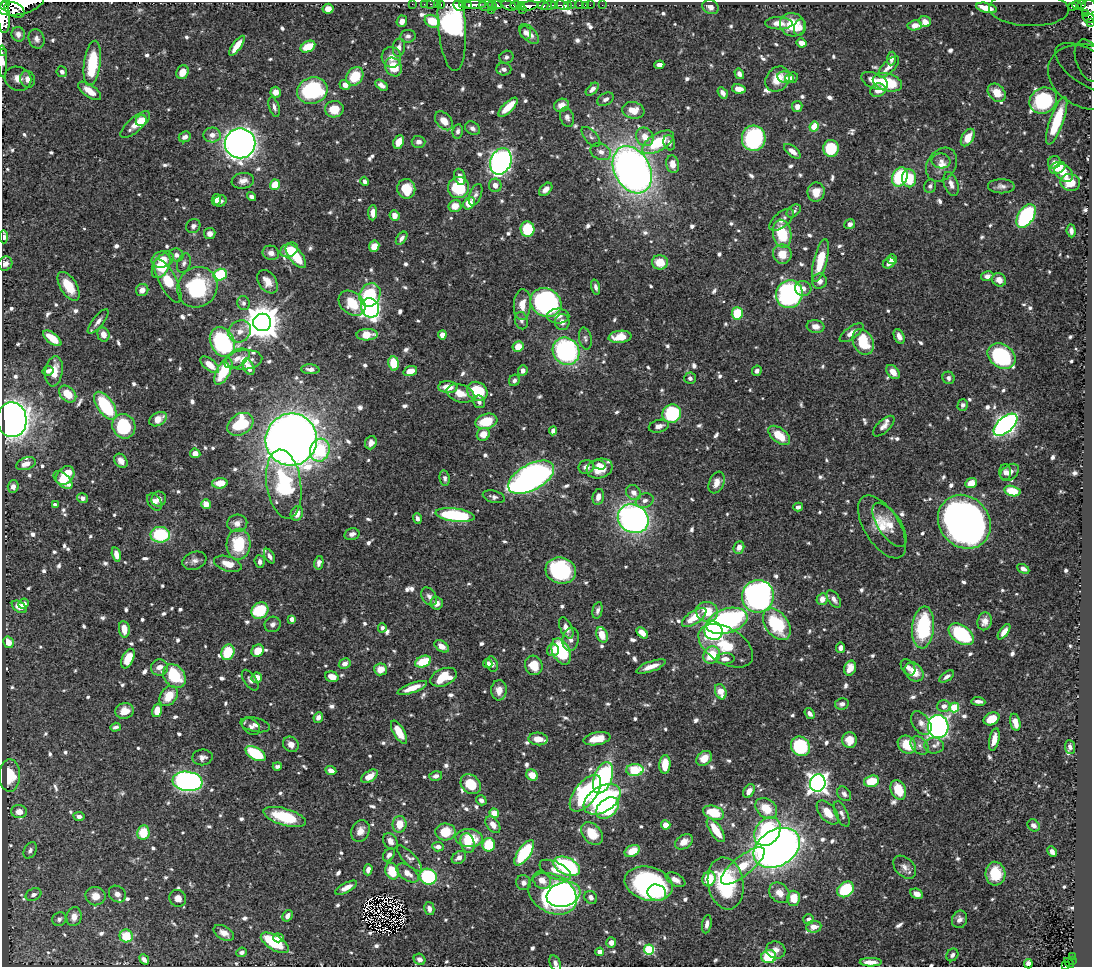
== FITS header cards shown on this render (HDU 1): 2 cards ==
NAXIS1  =                 1090
NAXIS2  =                  965

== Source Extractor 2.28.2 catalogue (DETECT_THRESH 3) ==
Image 1090 x 965 px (HDU 1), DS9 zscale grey, 1 PNG px = 1 image px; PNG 1094 x 969 px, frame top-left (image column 1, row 965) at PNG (2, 2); each listed source drawn as its Kron ellipse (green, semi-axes under 4 px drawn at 4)
Background 0.639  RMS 0.0094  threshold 0.0283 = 3 sigma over >= 5 px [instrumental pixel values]
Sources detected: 949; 3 with non-positive FLUX_AUTO (blend fragments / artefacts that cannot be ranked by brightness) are neither listed nor drawn; of the other 946, the 500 brightest by FLUX_AUTO listed and drawn (446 fainter detections omitted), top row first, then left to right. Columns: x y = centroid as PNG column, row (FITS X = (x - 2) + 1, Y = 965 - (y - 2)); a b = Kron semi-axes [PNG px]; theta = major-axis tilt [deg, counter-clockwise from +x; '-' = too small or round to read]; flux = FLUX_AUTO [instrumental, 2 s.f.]
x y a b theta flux
5 4 6 3 42 640
21 4 23 10 15 2900
412 4 2 2 - 6.6
424 4 2 2 - 9.2
431 4 3 2 - 17
437 4 2 2 - 11
441 4 3 2 - 19
462 5 3 3 - 380
474 5 12 3 0 1100
497 5 5 4 - 420
516 5 5 3 - 190
543 5 5 3 - 260
554 5 3 2 - 200
562 5 7 4 -20 120
568 5 3 3 - 26
571 5 3 2 - 63
579 5 3 2 - 23
585 5 2 2 - 5.6
590 5 2 2 - 7.5
602 5 2 2 - 5.7
1077 5 5 3 - 85
1081 5 3 2 - 39
458 6 6 4 -43 870
468 6 4 3 - 260
486 6 7 5 -2 140
493 6 5 3 - 250
509 6 7 4 -21 230
521 6 4 2 - 190
528 6 10 4 8 1600
549 6 7 4 16 580
1072 6 4 3 - 95
710 7 8 6 -26 3.2
1089 7 8 7 - 470
987 8 11 4 -14 9.6
328 9 5 5 - 6.9
1029 9 40 17 -2 39
14 10 11 6 -27 930
491 10 2 2 - 110
522 10 3 2 - 52
1086 13 4 3 - 47
3 14 19 6 -84 2500
1089 18 6 4 -17 54
402 21 6 5 - 4.2
432 21 8 6 -27 16
925 22 6 5 - 6
779 23 14 6 -2 7
1091 23 3 2 - 10
452 24 47 14 -86 180
792 25 13 11 -22 18
915 25 7 5 7 5.5
800 27 8 5 75 2.7
525 32 7 5 -69 2.2
18 34 7 6 - 2.6
529 34 12 6 -46 4.6
408 36 8 6 7 2.1
37 39 10 7 -70 3.4
802 43 5 4 - 6.1
237 46 12 4 55 9.4
308 47 8 5 27 16
399 48 9 6 83 3.5
2 52 2 2 - 6
391 57 10 9 - 5.7
506 57 7 6 - 2.5
891 58 7 4 85 3.1
1089 60 22 13 -70 12
3 61 16 4 -88 3.8
92 63 22 8 82 36
659 65 5 4 - 4
393 67 10 8 -60 15
889 67 14 6 45 5.6
1089 68 38 17 -32 15
504 69 7 6 - 3.7
62 72 5 5 - 2.8
182 72 7 6 - 8.1
739 74 5 4 - 3.3
355 76 10 8 57 19
785 77 8 5 -12 2.5
1089 77 42 31 -21 22
792 78 6 5 - 2.4
18 79 14 11 -27 8.7
28 79 8 7 - 5.1
778 79 14 11 47 12
874 81 14 7 -23 9.3
887 82 15 8 -15 28
345 85 5 5 - 4.7
381 85 7 4 -34 3.8
592 89 8 4 45 3.4
739 89 7 4 -11 7.2
312 90 15 13 18 73
878 90 8 6 24 6.2
90 91 13 6 -36 8.1
276 92 5 5 - 4.5
723 93 6 4 -56 2.9
997 93 10 7 -47 9.6
606 99 9 6 26 2.8
1043 100 14 12 34 43
562 105 8 6 20 6.7
797 106 5 5 - 4.4
274 107 10 5 -72 2.6
508 107 12 5 44 14
334 109 9 8 - 13
633 110 11 8 -9 9
567 117 10 6 -73 2.9
141 121 6 5 - 17
444 121 11 7 -49 8
1057 121 25 7 70 29
135 125 18 7 41 7.8
814 127 5 4 - 12
472 128 8 6 -32 2.3
458 131 7 5 82 2.2
212 135 9 7 -3 5.1
185 137 6 5 - 2.9
591 137 12 6 -48 2.5
645 137 10 8 -59 8
968 137 9 6 60 12
754 138 13 12 - 81
399 142 7 5 65 10
418 142 7 6 - 3
658 142 18 8 31 26
240 143 15 15 - 450
669 143 8 5 -72 2.3
831 148 8 7 - 31
792 151 10 5 -40 5.6
601 152 11 8 -23 4.1
501 161 13 10 68 270
941 161 9 7 -3 3.4
1054 162 6 6 - 3
673 164 9 6 -76 7.1
942 165 18 14 54 8.6
1058 168 8 5 22 11
632 170 25 17 -62 460
1064 173 11 7 -44 10
460 177 8 5 -71 4.8
900 177 10 7 66 55
909 178 9 7 -88 20
243 181 11 7 10 4.3
365 181 4 3 - 2.6
1070 182 10 8 -18 15
951 184 12 6 -71 4.2
275 185 5 4 - 18
495 185 7 6 - 4.4
930 186 7 6 - 2.1
1001 186 13 7 -1 3.3
458 187 11 10 - 37
406 189 10 9 - 16
546 189 8 5 45 4.2
816 192 9 8 - 9.6
476 195 11 6 68 2.1
252 197 5 4 - 2.5
216 200 6 4 79 2.6
220 201 6 5 - 2.2
469 203 6 5 - 15
455 206 6 6 - 9.3
794 211 8 5 39 2.1
373 213 8 4 86 4.5
395 215 5 5 - 5.4
1026 216 13 7 57 84
781 220 15 7 39 3.8
850 224 5 5 - 3.4
193 226 7 6 - 2.3
528 229 8 7 - 32
1071 231 6 4 -85 3.1
210 234 6 5 - 2.9
782 234 14 9 -80 27
4 237 6 4 -89 3.7
402 238 7 4 53 2.4
374 246 6 5 - 8.4
289 250 9 6 30 19
271 253 8 7 - 3.5
782 254 10 9 - 11
176 255 7 6 - 3
296 256 14 6 -53 23
163 259 11 8 16 8.4
892 259 5 5 - 4
820 260 22 6 76 25
660 262 8 7 - 12
184 263 10 6 70 2.4
889 263 6 5 - 3.5
5 264 7 6 - 3.2
161 266 13 8 60 13
220 275 7 5 16 42
987 276 6 4 9 3.2
999 280 7 6 - 4.3
168 281 24 8 -62 27
819 281 7 7 - 5.2
267 282 13 8 -56 6.7
69 286 16 8 -57 16
197 287 21 19 50 56
596 287 7 4 -74 2.3
803 288 8 7 - 4.5
142 290 6 6 - 5.4
789 294 14 13 - 140
370 295 12 10 62 36
243 303 7 6 - 2.3
352 303 15 11 -39 26
546 303 16 14 -29 170
522 304 15 8 86 9
370 308 10 8 -60 230
737 313 6 5 - 24
558 316 11 7 0 4.2
98 321 15 5 51 3.6
521 321 9 6 -76 2.1
262 322 9 8 - 1600
562 322 8 7 - 4.3
815 326 9 6 -9 4.9
240 331 12 10 42 6.4
852 333 14 6 35 5.3
103 334 7 6 - 5.3
367 335 10 6 2 12
442 335 4 4 - 9.2
899 336 8 5 -65 3.9
620 337 11 6 6 13
52 338 11 5 -38 13
585 338 11 6 -78 2.2
222 342 16 11 -62 98
863 342 13 9 -64 26
518 347 5 5 - 12
566 351 14 13 - 110
1002 356 15 11 -34 64
237 358 13 8 30 5.2
244 360 18 10 4 9.7
394 363 7 5 -82 18
210 365 11 5 -39 7.9
249 367 9 5 -65 6.8
310 369 9 5 -3 3.2
523 370 5 4 - 3.4
48 371 5 5 - 2.5
54 371 15 8 81 10
223 371 14 6 63 30
410 371 7 5 17 7.6
757 371 5 4 - 2.3
893 372 8 5 -50 6.4
690 378 5 5 - 2.3
948 378 6 6 - 2.3
514 380 6 5 - 2.4
448 387 10 6 -1 8.6
477 391 11 9 -33 34
460 393 14 9 -16 9
68 394 10 7 -44 14
479 402 6 5 - 2.7
963 405 5 5 - 2.5
105 406 16 8 -56 51
672 414 9 9 - 52
158 419 9 6 28 9.1
12 420 17 14 -86 540
486 421 11 7 17 21
240 424 14 10 32 38
1005 425 14 7 41 290
124 426 12 11 - 44
659 426 10 6 15 4
884 426 13 6 43 3.6
553 431 4 4 - 3
483 434 7 6 - 8
779 435 12 7 -39 15
291 439 26 25 - 970
371 443 7 5 69 4
320 450 11 9 72 32
195 453 5 4 - 5.3
121 461 8 6 -49 4.2
26 464 10 6 19 5.6
599 465 6 4 -15 3
586 467 8 6 20 4.3
599 469 13 9 18 12
1005 472 8 6 89 2.5
1010 472 10 7 40 4.3
65 475 10 8 47 19
531 477 25 13 29 280
445 478 8 5 -81 2.1
63 480 11 6 -43 14
220 483 7 5 4 8.9
717 483 11 7 68 6.6
971 483 6 5 - 10
284 484 35 17 -82 61
13 486 6 5 - 3.2
1012 491 8 5 -14 18
633 493 8 7 - 4.2
494 497 11 6 -14 2.4
598 497 8 5 77 4.7
83 498 5 4 - 3
159 499 7 7 - 4.1
645 501 9 7 22 3.1
154 502 9 6 -54 3.2
206 504 5 4 - 8.3
55 505 4 4 - 3.2
798 507 5 4 - 2.4
297 514 7 6 - 6.1
455 515 20 6 -7 57
417 518 5 4 - 2.2
633 519 16 14 -30 240
964 522 28 25 -50 520
237 523 10 8 5 5.1
890 525 25 11 -56 10
882 527 35 17 -58 18
352 534 8 5 14 3.3
160 535 10 8 1 41
238 544 15 12 87 29
739 547 6 5 - 4.3
116 554 7 4 -76 5.1
269 556 8 4 -59 2.3
194 561 12 8 19 3.5
260 561 6 5 - 2.4
319 563 7 4 78 2.9
228 564 14 7 -17 8.9
1023 569 6 4 -27 3.2
561 571 15 13 -15 75
429 596 10 7 -55 2.8
758 596 16 16 - 280
822 599 6 5 - 6.2
834 599 10 5 -56 3.8
437 603 6 6 - 4
23 604 5 4 - 5.7
19 607 8 5 -33 5.4
598 610 8 5 78 2.3
260 611 9 7 36 35
707 612 11 10 - 15
694 617 14 6 34 15
292 619 4 4 - 4.8
727 621 21 12 17 160
985 621 9 7 76 4.3
273 624 8 7 - 2.9
777 624 18 11 -54 42
923 627 21 11 85 55
382 628 4 4 - 2.1
566 628 11 6 -64 4.7
124 629 8 5 -81 9
713 631 9 9 - 150
1004 632 9 4 54 4.8
642 633 7 4 -42 7
961 634 14 9 -35 60
602 635 8 5 -68 10
571 639 12 8 81 4.1
8 642 6 5 - 7
442 646 8 5 -34 5.8
726 646 30 17 -31 24
841 648 5 4 - 2.7
553 650 6 5 - 3.9
258 651 7 5 45 11
228 652 8 6 68 25
561 652 14 8 -64 51
712 655 9 8 - 19
128 659 10 5 64 15
725 659 9 5 1 4.4
423 662 8 5 22 21
488 663 5 4 - 2.9
345 664 6 5 - 3.1
492 664 8 6 -71 2.8
534 665 10 8 -65 13
651 666 16 5 20 7.2
159 667 8 8 - 5.1
908 667 9 6 -53 2.7
850 668 8 5 73 7.4
381 669 6 6 - 7.8
914 672 10 8 -46 10
174 676 13 10 -50 33
332 677 7 5 -17 7
443 677 14 8 23 24
947 677 8 4 35 2.7
257 678 5 5 - 7.3
250 680 12 5 -55 2.3
412 688 15 4 20 11
499 690 10 8 87 7.5
721 692 8 5 -69 10
169 696 11 8 52 13
978 701 7 3 -6 2.8
842 704 7 5 12 2.5
944 706 6 6 - 3.8
954 708 5 4 - 32
157 710 7 4 73 8.8
125 711 9 8 - 7.2
810 713 6 4 -52 2.8
318 717 5 4 - 3.5
991 719 8 6 27 13
1015 722 9 5 -77 7.4
921 723 13 8 -55 4.7
255 725 15 7 -12 3.9
938 726 11 10 - 250
115 727 5 4 - 2.2
251 727 10 7 -40 2.8
399 732 13 5 -59 14
538 739 9 6 -4 8.4
597 739 14 6 11 11
994 739 11 5 78 6.6
850 740 8 7 - 8.8
291 744 8 7 - 3.7
907 745 10 8 -41 17
800 746 10 9 - 56
920 746 10 7 -46 3.6
934 746 10 8 -1 3.2
1070 747 7 5 -84 2.5
256 754 11 6 -30 36
202 757 10 8 6 3
704 758 8 6 37 8.7
665 764 9 5 85 14
277 766 4 3 - 2.1
635 770 9 6 2 28
331 771 5 4 - 5
10 775 16 10 -89 19
532 775 6 5 - 8.8
370 776 9 5 32 7.6
436 776 6 4 16 2.5
603 778 16 9 69 86
187 781 15 9 -7 300
871 781 7 5 17 19
818 783 9 7 72 420
471 784 11 9 -44 18
898 790 10 7 -67 16
749 791 7 5 59 4.8
585 793 21 11 52 89
844 794 8 6 -52 2.7
602 799 20 12 32 130
481 800 5 5 - 2.5
607 808 13 9 40 34
766 808 12 9 -39 15
19 812 8 6 -2 5.8
494 813 5 4 - 8.2
714 813 11 6 -18 23
828 813 14 8 -49 10
842 814 14 6 -65 3.2
79 817 6 4 -10 2.4
285 817 22 8 -16 35
399 824 8 7 - 11
493 825 9 6 -54 4.7
666 825 5 4 - 7.8
1034 825 7 5 -41 3.1
716 830 14 5 -56 15
360 831 11 9 67 5.7
143 832 7 6 - 19
445 832 10 8 1 16
767 832 15 12 54 83
592 833 13 9 -47 16
469 838 13 9 -3 21
390 841 9 6 -55 4
684 842 9 6 32 6.5
467 843 10 7 -77 8.7
489 845 7 6 - 23
438 847 5 4 - 4.1
777 848 25 18 32 510
30 850 9 6 60 2.3
632 851 8 5 26 12
1052 852 5 4 - 2.8
524 853 14 6 56 56
389 855 7 5 52 2.8
459 857 8 5 38 3.9
409 858 17 6 -46 2.9
567 866 14 8 -25 83
743 866 27 9 39 16
905 867 13 9 -45 4.4
368 870 5 4 - 4
555 870 17 8 -26 7.8
392 871 9 6 -68 18
407 873 13 7 -36 6.7
995 874 12 10 -87 20
428 877 9 7 -29 71
709 879 7 6 - 18
542 880 10 8 -40 7
675 880 10 6 -28 4.1
523 883 7 7 - 2.9
726 883 26 17 -80 56
649 884 24 17 -15 130
346 888 12 4 28 6.5
845 889 9 7 40 37
657 893 9 8 - 17
779 893 11 9 -46 7.5
117 894 9 7 -42 4.2
552 894 26 19 -30 180
564 894 17 12 18 85
917 894 6 5 - 4
33 895 8 6 24 2.4
95 896 10 9 - 7.3
591 897 7 6 - 2.7
178 898 9 8 - 4.8
793 898 7 6 - 12
429 908 6 5 - 4
288 916 6 4 56 3.6
74 917 9 7 78 5.3
59 919 7 6 - 2.5
808 919 5 5 - 2.9
959 919 9 7 68 3.4
707 924 9 4 80 3.3
814 927 7 5 6 6.2
224 933 11 6 -30 5.2
126 936 6 6 - 19
278 938 5 4 - 3.6
275 943 16 7 -31 29
611 943 5 5 - 4.8
649 949 5 5 - 55
776 950 10 8 -18 4.6
242 952 5 4 - 2.3
600 952 4 4 - 7.1
952 955 7 5 54 2.3
1072 956 2 2 - 3.7
769 957 7 6 - 42
144 959 5 4 - 2.9
420 959 6 5 - 3.6
1072 961 3 2 - 12
871 962 11 4 0 6.8
555 963 8 5 -66 2.3
1069 963 6 3 -45 19
1028 964 4 4 - 3.2
1065 965 3 2 - 12
At the frame edge (FLAGS 8, measured only in part): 12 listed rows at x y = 21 4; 1089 7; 1029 9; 3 14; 1091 23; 2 52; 1089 60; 3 61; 4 237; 555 963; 1028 964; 1065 965
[446 fainter detections neither listed nor drawn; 3 non-positive-flux detections neither listed nor drawn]